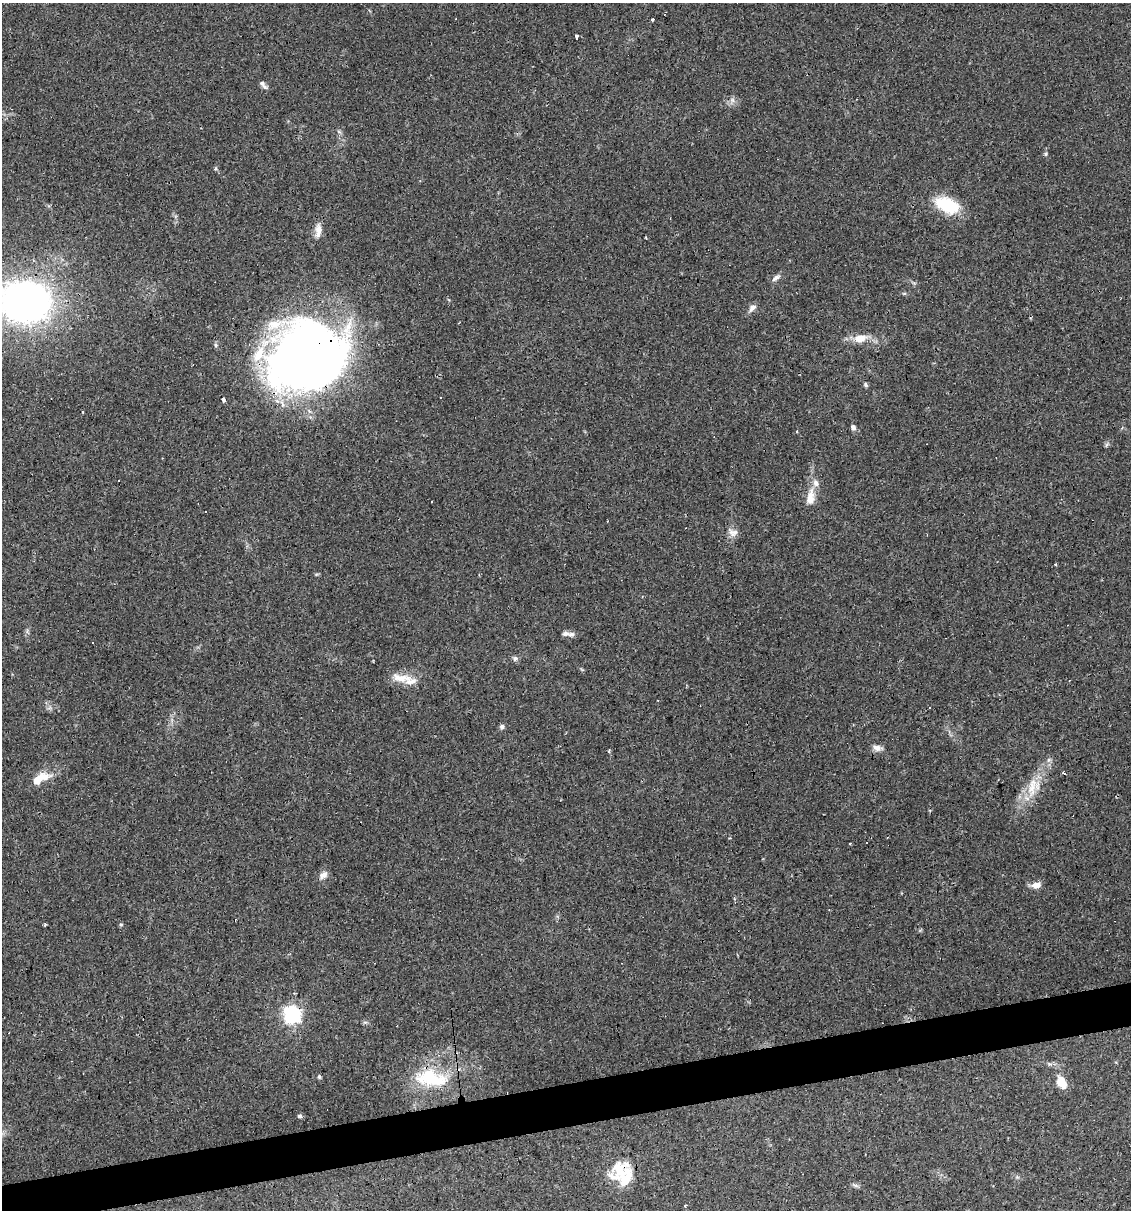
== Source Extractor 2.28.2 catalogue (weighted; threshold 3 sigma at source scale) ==
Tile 7 of 4 x 4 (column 3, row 2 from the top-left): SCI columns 2325-3453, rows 2417-3624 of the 4603 x 4832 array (HDU 1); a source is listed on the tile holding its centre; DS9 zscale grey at full resolution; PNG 1133 x 1212 px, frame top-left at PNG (2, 3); no overlay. Shown black and unused: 4% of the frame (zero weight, under 2 of 3 exposures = <1% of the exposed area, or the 3 px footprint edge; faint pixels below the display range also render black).
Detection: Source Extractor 2.28.2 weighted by HDU 2 'WHT'; one run over the whole footprint, this tile lists its part. Background 0.0829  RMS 0.0064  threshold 0.0286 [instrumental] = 3 sigma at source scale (4.5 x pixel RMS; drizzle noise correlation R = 1.50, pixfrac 1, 0.0396/0.0396 arcsec/px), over >= 5 px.
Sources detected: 63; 1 inside a brighter object's white glare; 16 cosmic-ray / hot-pixel residue — not listed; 7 inside a brighter listed object's ellipse — not listed separately; the other 39 listed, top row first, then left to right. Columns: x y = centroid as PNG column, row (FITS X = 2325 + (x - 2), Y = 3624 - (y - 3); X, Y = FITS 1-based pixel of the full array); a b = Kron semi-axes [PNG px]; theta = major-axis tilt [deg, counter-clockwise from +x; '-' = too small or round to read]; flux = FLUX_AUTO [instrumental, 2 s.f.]
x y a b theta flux
652 19 3 3 - 3.4
577 37 4 3 - 4.6
262 83 9 7 -41 2
732 100 7 6 - 2
1046 154 6 4 88 0.87
947 205 30 16 -23 25
319 229 15 9 -85 5.2
776 278 13 6 35 2.5
25 302 24 19 -3 490
752 308 10 7 63 2.7
860 338 15 9 11 8.5
307 358 65 59 17 660
865 385 6 5 - 1.1
440 398 3 3 - 1.4
223 399 4 3 - 5.4
853 427 6 6 - 2.1
797 431 3 2 - 0.91
810 497 23 10 83 8.7
733 532 14 10 -12 3.9
566 633 11 6 2 2.2
515 658 8 6 55 1.6
401 678 31 10 -6 10
502 726 7 6 - 1.4
877 748 13 7 -13 3.3
608 751 4 3 - 1.3
40 779 27 10 27 12
1033 787 31 18 69 17
850 844 3 2 - 0.6
323 875 12 7 38 3.3
1036 885 13 8 11 3.9
121 925 6 4 0 0.7
292 1014 7 7 - 200
319 1077 6 4 -70 0.86
431 1078 48 21 -8 35
1061 1083 14 9 -55 9.8
300 1116 6 5 - 1.1
620 1169 29 18 -73 18
855 1185 9 4 -19 1.3
685 1205 3 2 - 0.94
Overlapping masked pixels (flux is a lower limit): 2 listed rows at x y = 307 358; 292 1014
Isophote crosses this tile's border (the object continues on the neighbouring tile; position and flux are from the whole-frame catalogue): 1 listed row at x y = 25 302